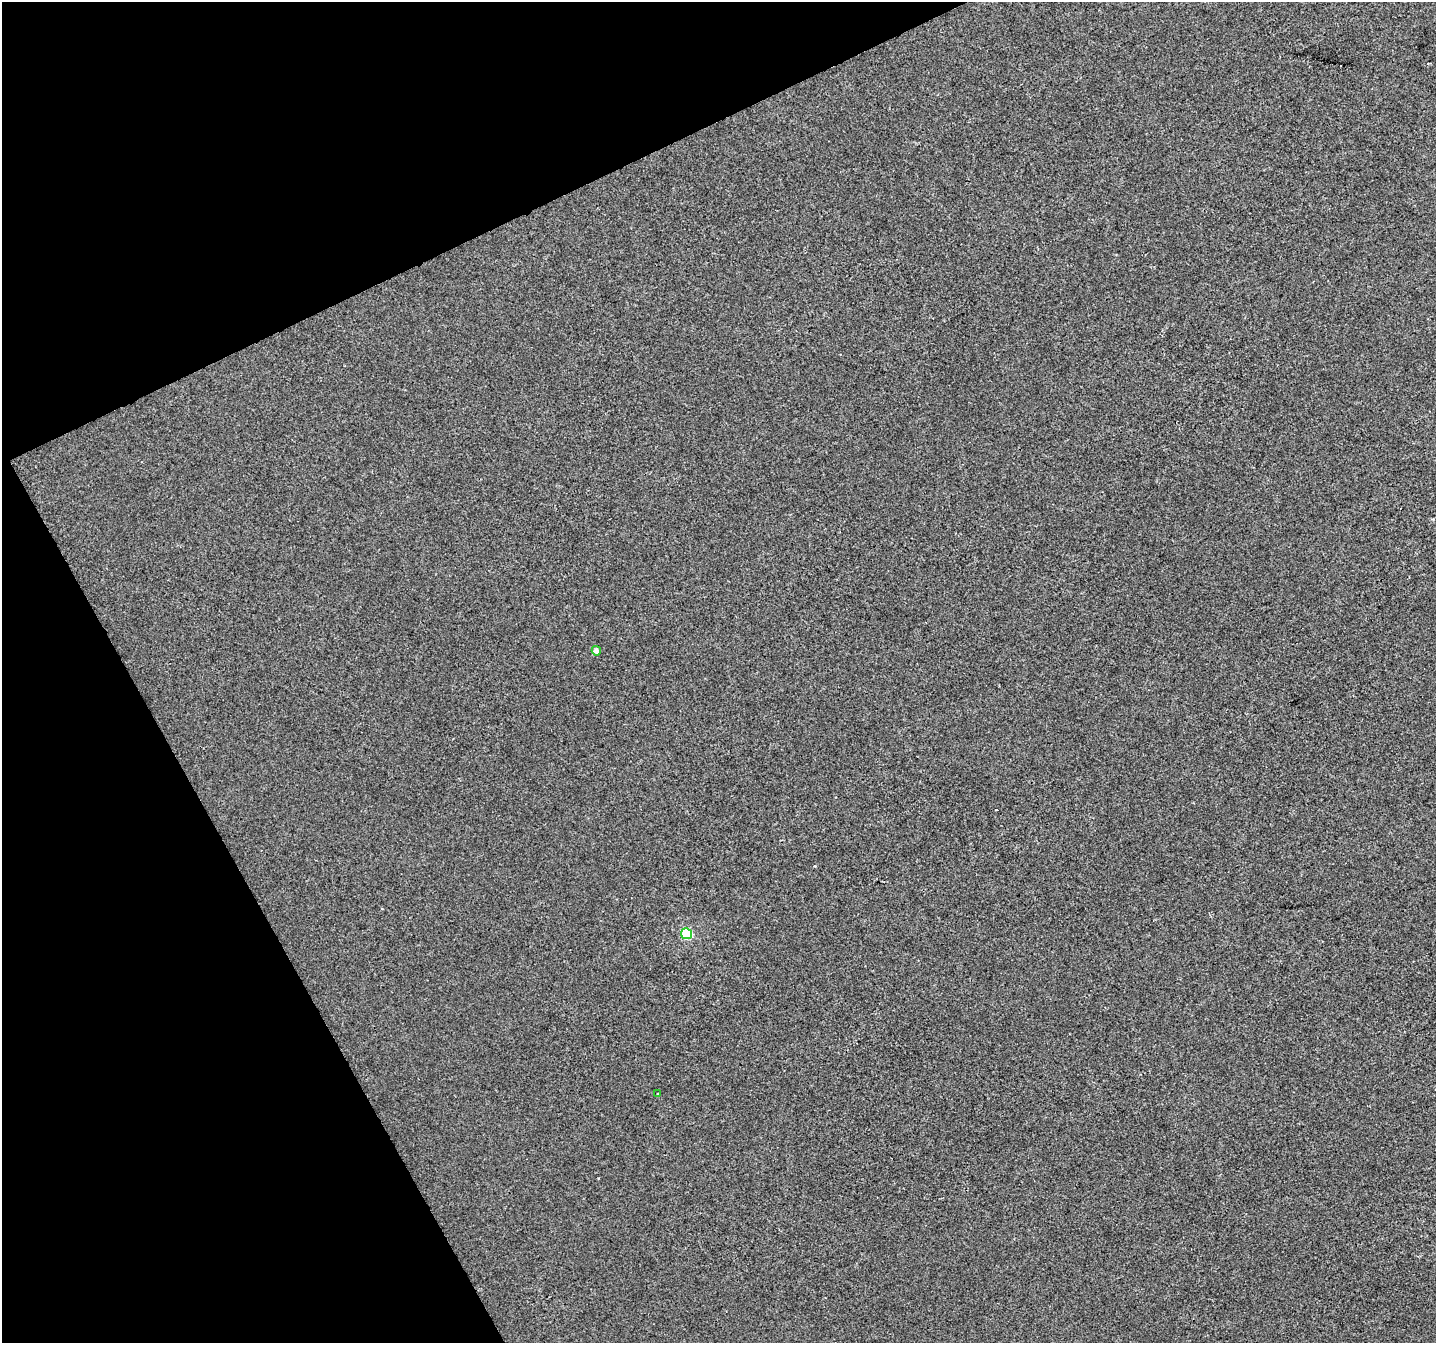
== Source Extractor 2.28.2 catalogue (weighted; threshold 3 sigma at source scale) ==
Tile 5 of 4 x 4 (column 1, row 2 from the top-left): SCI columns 3-1436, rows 2838-4178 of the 5739 x 5615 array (HDU 1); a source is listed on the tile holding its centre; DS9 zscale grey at full resolution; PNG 1438 x 1345 px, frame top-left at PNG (2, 2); each listed source drawn as its Kron ellipse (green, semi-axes under 4 px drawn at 4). Shown black and unused: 23% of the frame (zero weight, under 2 of 3 exposures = <1% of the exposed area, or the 3 px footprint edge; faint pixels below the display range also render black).
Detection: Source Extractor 2.28.2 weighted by HDU 2 'WHT'; one run over the whole footprint, this tile lists its part. Background -3.60e-04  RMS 0.0041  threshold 0.0186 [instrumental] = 3 sigma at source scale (4.5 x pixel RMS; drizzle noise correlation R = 1.50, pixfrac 1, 0.0396/0.0396 arcsec/px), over >= 5 px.
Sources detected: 5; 2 cosmic-ray / hot-pixel residue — neither listed nor drawn; the other 3 listed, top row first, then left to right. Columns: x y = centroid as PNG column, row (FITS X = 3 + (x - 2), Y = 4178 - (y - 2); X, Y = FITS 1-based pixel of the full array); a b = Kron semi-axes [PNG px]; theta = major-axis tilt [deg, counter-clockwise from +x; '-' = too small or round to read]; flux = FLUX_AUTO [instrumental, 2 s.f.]
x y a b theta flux
596 651 5 4 - 2.6
686 934 5 5 - 32
657 1094 3 2 - 0.44